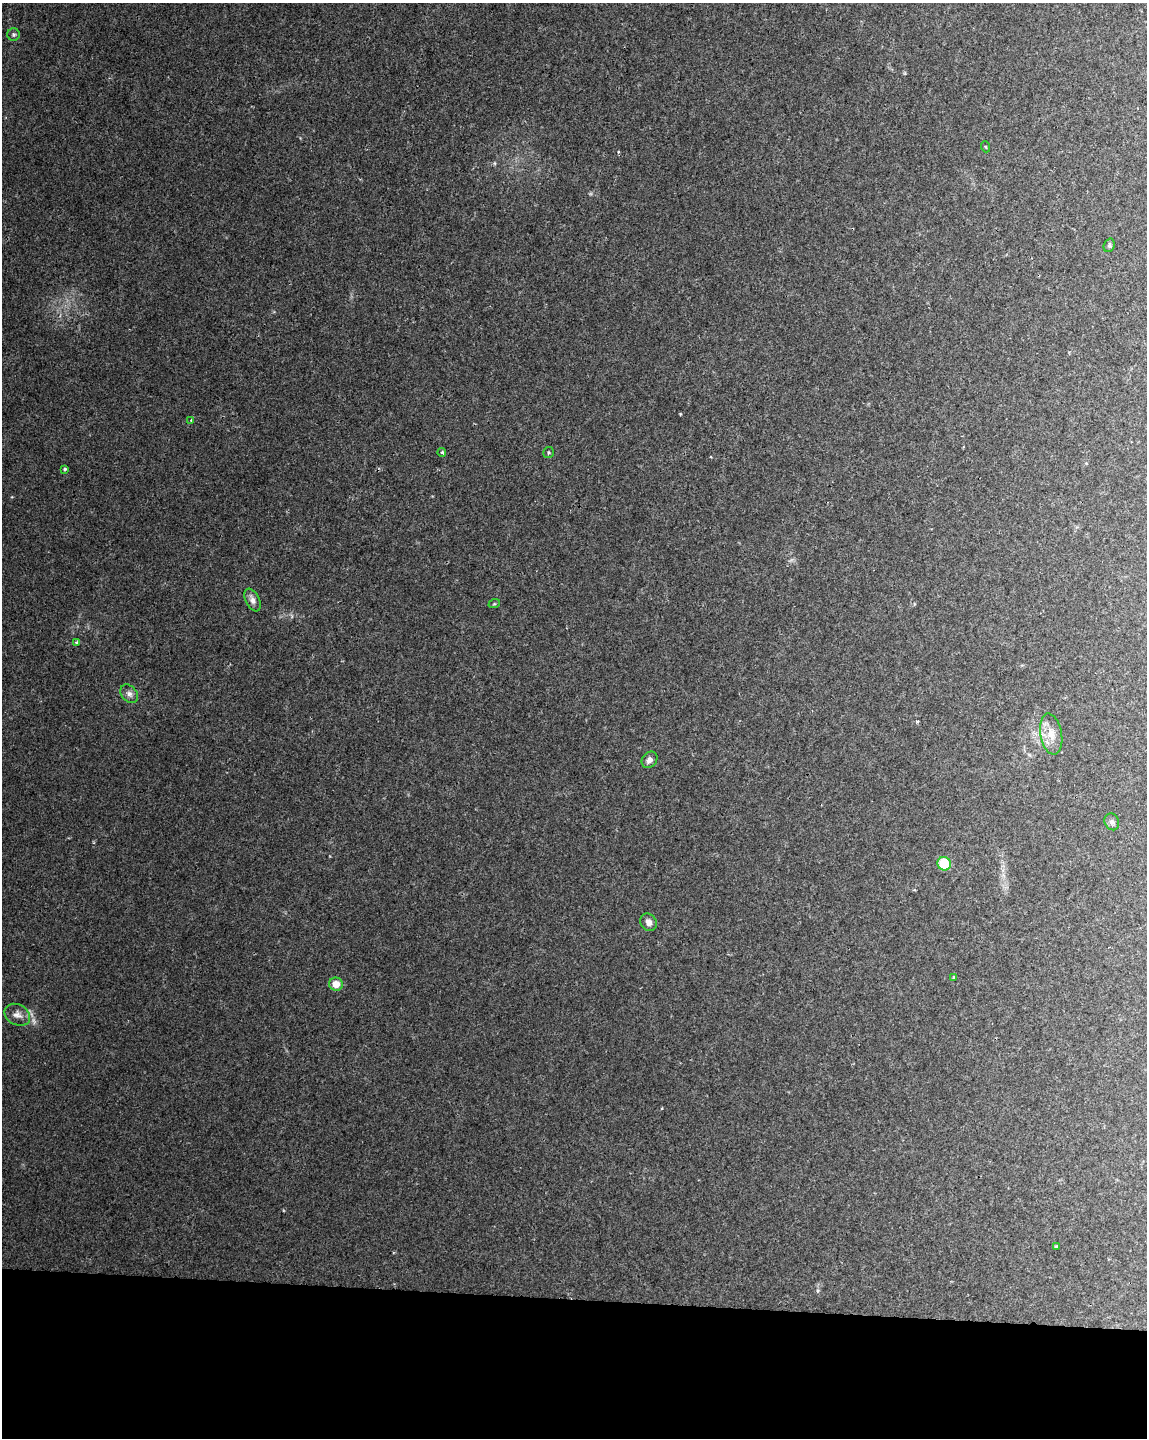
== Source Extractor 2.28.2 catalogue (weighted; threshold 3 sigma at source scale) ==
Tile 10 of 4 x 3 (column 2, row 3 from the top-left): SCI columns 1146-2290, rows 227-1662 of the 4587 x 4817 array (HDU 1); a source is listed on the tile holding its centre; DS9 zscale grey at full resolution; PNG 1149 x 1440 px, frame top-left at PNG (2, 3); each listed source drawn as its Kron ellipse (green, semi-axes under 4 px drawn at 4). Shown black and unused: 10% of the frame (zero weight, under 2 of 3 exposures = <1% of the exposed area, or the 3 px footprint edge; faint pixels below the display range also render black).
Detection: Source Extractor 2.28.2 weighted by HDU 2 'WHT'; one run over the whole footprint, this tile lists its part. Background 0.0309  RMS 0.0044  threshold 0.0199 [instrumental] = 3 sigma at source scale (4.5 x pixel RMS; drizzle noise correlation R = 1.50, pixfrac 1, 0.0396/0.0396 arcsec/px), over >= 5 px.
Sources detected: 22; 1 too faint to see at this stretch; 1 cosmic-ray / hot-pixel residue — neither listed nor drawn; the other 20 listed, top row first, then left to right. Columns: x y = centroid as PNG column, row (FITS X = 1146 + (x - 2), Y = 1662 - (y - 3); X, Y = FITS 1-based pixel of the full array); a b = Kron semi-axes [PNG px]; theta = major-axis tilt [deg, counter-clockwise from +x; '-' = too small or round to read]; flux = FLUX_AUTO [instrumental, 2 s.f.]
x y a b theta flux
14 35 6 6 - 0.88
986 147 5 3 - 0.38
1109 245 7 5 69 0.86
191 420 4 2 - 0.36
442 452 4 4 - 0.75
548 453 5 5 - 0.67
65 469 4 3 - 0.61
252 600 12 6 -65 2.3
494 604 6 3 18 0.51
77 643 4 4 - 1
129 694 10 7 -49 1.9
1051 734 21 10 -80 5.7
649 760 9 7 50 2.2
1112 822 9 7 -64 1.4
944 864 7 6 - 15
648 922 9 8 - 2.4
954 977 3 3 - 2
336 984 7 6 - 5.1
17 1015 13 10 -27 3
1057 1247 3 3 - 0.92